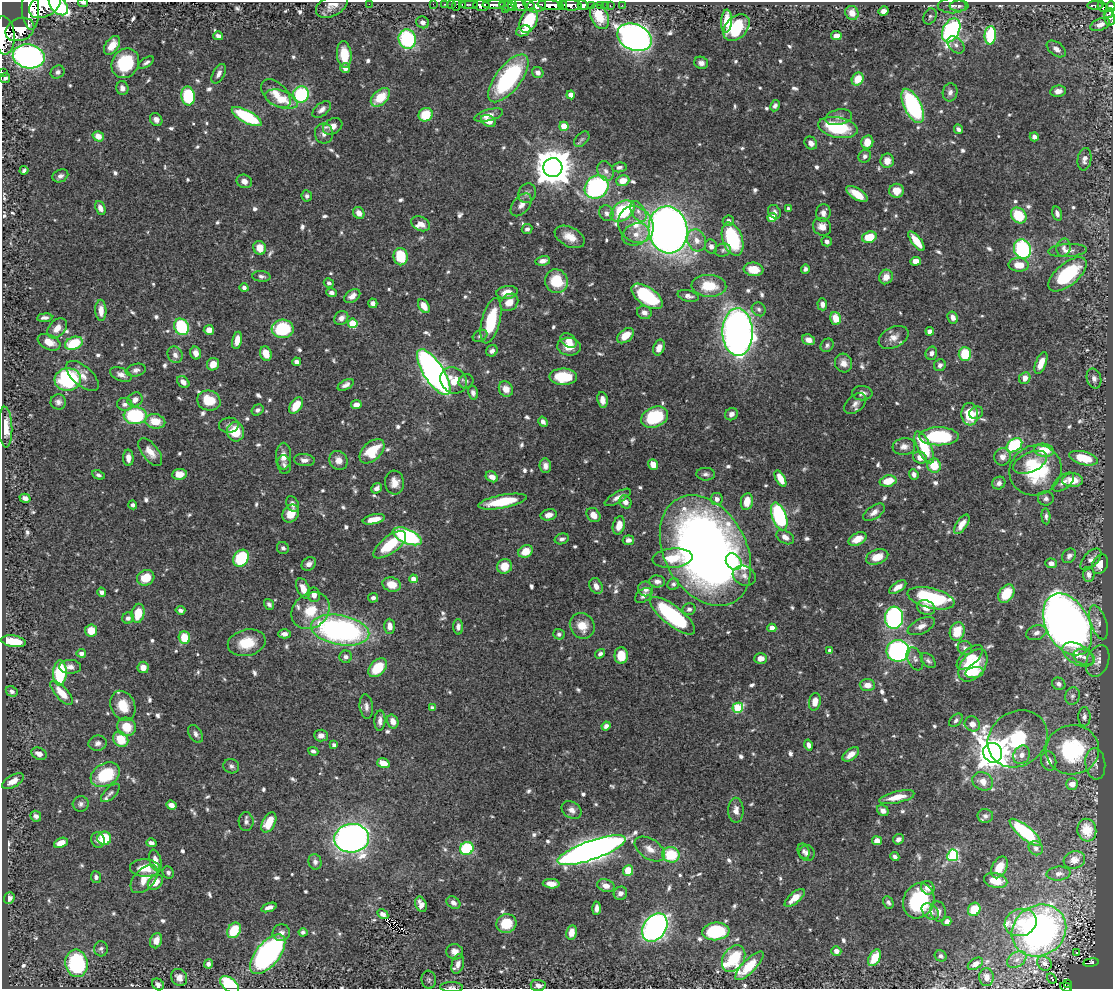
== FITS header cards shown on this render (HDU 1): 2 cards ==
NAXIS1  =                 1111
NAXIS2  =                  987

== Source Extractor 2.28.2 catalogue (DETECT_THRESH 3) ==
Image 1111 x 987 px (HDU 1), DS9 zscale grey, 1 PNG px = 1 image px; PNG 1115 x 991 px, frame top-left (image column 1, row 987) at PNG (2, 2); each listed source drawn as its Kron ellipse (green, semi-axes under 4 px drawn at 4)
Background 0.644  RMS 0.0099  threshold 0.0297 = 3 sigma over >= 5 px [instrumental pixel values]
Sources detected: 792; of the 792, the 500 brightest by FLUX_AUTO listed and drawn (292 fainter detections omitted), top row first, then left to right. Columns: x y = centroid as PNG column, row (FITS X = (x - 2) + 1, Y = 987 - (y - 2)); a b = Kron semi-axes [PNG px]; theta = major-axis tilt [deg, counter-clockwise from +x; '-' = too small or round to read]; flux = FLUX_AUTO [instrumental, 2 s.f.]
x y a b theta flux
83 3 5 4 - 2.3
369 4 2 2 - 24
433 4 2 2 - 10
445 4 3 2 - 16
451 4 2 2 - 9.3
462 4 3 2 - 21
45 5 17 11 30 3300
58 5 12 7 -50 150
457 5 6 2 72 18
470 5 9 3 0 70
494 5 11 3 1 930
512 5 6 3 -84 130
519 5 8 5 -20 630
529 5 6 4 -28 360
550 5 13 5 -6 1600
563 5 5 3 - 390
571 5 10 5 -3 1100
583 5 5 4 - 370
591 5 2 2 - 42
600 5 4 2 - 29
605 5 2 2 - 6.9
622 5 3 2 - 7
1095 5 8 3 0 170
332 6 17 10 27 6.5
481 6 8 5 -9 1200
507 6 7 4 -9 190
537 6 9 6 12 640
610 6 3 2 - 16
952 6 14 7 0 3.7
959 6 9 5 0 2.1
1102 6 5 3 - 200
1111 6 5 4 - 200
30 9 20 8 -87 3600
506 9 3 3 - 76
884 11 5 4 - 4.2
852 13 7 6 - 6.4
1109 13 5 4 - 240
930 16 8 6 63 1.9
599 17 13 8 -63 17
1110 18 7 5 -77 260
529 20 13 8 66 27
726 21 11 5 85 14
423 22 6 5 - 3.3
1100 24 10 6 23 5
736 27 15 10 48 33
20 30 15 11 23 1900
951 30 13 8 64 140
523 31 7 5 22 5.2
4 35 19 10 -85 2400
990 35 9 5 86 45
218 36 5 4 - 2.8
836 36 5 4 - 4.7
635 37 18 13 -24 460
407 39 10 8 -74 66
112 45 10 6 54 10
956 45 10 7 -46 2.8
1056 49 11 6 -38 4.2
344 55 13 7 -84 16
29 56 16 12 -12 240
125 63 15 13 58 39
146 63 9 4 33 2
701 63 7 6 - 3
345 68 5 5 - 3.8
2 72 2 2 - 5
58 72 7 6 - 2.2
538 72 6 5 - 3.5
219 74 11 5 61 3.4
5 78 5 4 - 2
508 78 29 12 52 94
858 79 7 5 58 14
122 88 7 6 - 3
1058 91 8 5 9 4.1
950 92 9 7 78 2.9
276 94 18 10 -44 9.5
301 95 8 8 - 51
571 95 4 4 - 7.7
188 96 9 6 -85 46
380 97 11 7 42 18
281 99 17 8 -20 16
775 106 6 4 63 2.2
913 106 18 8 -64 93
322 110 11 6 39 3.4
426 115 7 6 - 21
489 115 15 5 15 5.2
247 117 16 6 -28 56
839 117 13 7 11 3.6
156 120 7 6 - 3
488 121 8 5 -25 7.6
333 126 10 7 30 5.7
564 126 4 4 - 17
838 127 20 10 -11 41
958 129 5 4 - 2.1
324 134 10 9 - 4
98 136 6 5 - 7.1
1034 137 4 4 - 2.8
582 139 9 5 46 1.8
867 142 7 6 - 9.8
811 143 7 5 -48 3.7
865 156 7 6 - 2.3
1084 159 11 7 81 4.3
887 161 7 6 - 7
619 167 7 5 7 1.9
553 168 9 9 - 1800
24 170 4 4 - 2
606 171 10 7 -65 3.3
60 176 8 6 26 2.5
244 181 8 6 -24 3.9
623 181 7 5 20 10
597 187 13 11 39 100
897 191 7 7 - 8.2
527 193 10 8 62 3.1
857 194 12 5 -33 13
307 196 5 5 - 1.9
521 205 13 8 50 4.9
100 208 7 5 -68 3.8
788 209 4 4 - 2.1
623 211 13 9 36 57
638 211 11 6 -60 4.2
774 212 7 6 - 2.4
359 213 6 5 - 5.3
606 213 8 7 - 2.6
823 213 9 7 81 3.5
1057 213 7 4 -76 2.8
1019 215 9 7 -47 25
772 217 5 4 - 20
728 221 5 5 - 2.4
420 224 10 6 -27 5.5
636 225 19 16 -51 17
822 227 9 8 - 6.4
527 229 5 5 - 2.1
668 230 24 19 -80 650
636 234 14 11 21 8.1
570 237 16 9 -27 9.2
869 237 7 5 18 18
732 239 17 10 -71 56
697 240 11 9 -66 6.3
827 241 5 4 - 2.4
916 241 12 4 -53 14
711 246 7 6 - 2.8
260 248 7 6 - 9.4
1064 248 9 7 78 3.2
1022 249 10 8 -67 79
723 250 8 6 19 1.9
1067 251 19 6 3 5.4
401 257 8 7 - 23
543 261 7 4 11 3.5
916 261 5 4 - 7.1
1019 265 10 7 -2 11
753 269 10 7 -7 13
805 269 4 4 - 1.9
1067 274 23 11 40 53
261 276 9 5 -4 2.1
886 277 7 6 - 6.5
556 281 12 11 - 23
329 283 5 4 - 1.8
709 286 17 11 -3 18
244 288 4 4 - 2.1
507 292 11 6 9 8.2
331 293 5 4 - 2.7
352 296 9 6 36 3.9
647 296 18 9 -36 59
688 296 10 5 -14 3
509 302 10 8 40 8
373 303 5 4 - 2.6
822 304 6 5 - 3.1
424 306 8 5 -57 7.3
759 309 7 6 - 2
101 310 10 5 -88 6.1
644 312 7 6 - 3.6
953 317 6 5 - 3.8
45 318 8 4 5 2.3
341 318 7 6 - 4.1
836 318 7 5 -73 11
491 321 23 9 76 31
353 323 5 4 - 30
181 327 8 7 - 52
57 328 12 8 47 6.5
283 329 11 9 -3 40
209 330 5 5 - 5.7
930 331 4 4 - 5
738 332 24 15 -89 500
480 336 8 5 28 1.8
625 336 9 6 39 10
894 337 16 10 26 6
237 340 9 5 78 6.5
569 340 9 6 -33 5.9
808 340 6 5 - 4.5
49 342 12 7 -24 7.2
74 343 9 6 21 27
827 345 7 6 - 2
569 347 12 9 -4 7.5
659 348 8 5 68 5.5
492 351 6 5 - 2.7
196 353 6 5 - 4.6
266 353 7 5 -68 8.1
931 353 7 5 75 3.1
965 354 7 6 - 22
175 355 9 7 -63 3.6
297 362 4 4 - 2.9
843 363 9 8 - 4.8
1041 363 11 5 68 9.2
213 364 6 6 - 7.1
940 365 6 5 - 2.3
136 370 10 6 12 2.6
434 372 26 10 -57 410
121 375 11 6 -22 3.7
83 376 19 10 -42 7
563 377 14 8 -2 23
1025 378 6 5 - 5.6
1094 378 10 7 -75 3.2
68 379 13 11 5 70
453 380 14 12 -44 13
466 381 7 7 - 2
183 382 7 5 -45 4.7
346 385 9 5 28 2.8
506 389 8 7 - 6.1
473 393 7 5 -74 2.3
862 393 10 7 -3 3.7
135 400 8 6 35 5.3
209 400 12 10 -16 16
602 400 8 5 -83 4
58 402 8 7 - 2.7
125 404 8 6 -11 2.7
855 404 13 8 40 3.7
356 405 5 4 - 4.5
296 406 9 5 54 14
257 410 6 5 - 2.1
976 413 7 6 - 2.6
731 414 7 6 - 3.2
970 414 11 8 -84 19
135 416 11 8 1 62
655 417 14 10 22 39
155 421 10 7 -11 14
543 422 5 4 - 3
229 425 10 7 5 2.5
6 427 20 6 -88 11
236 432 10 8 -78 20
939 436 20 9 0 51
1014 445 9 6 36 63
904 447 11 8 7 4.4
924 447 17 7 -64 30
1044 450 10 6 -9 17
372 451 15 9 44 24
150 452 16 8 -52 7.4
283 456 13 7 90 6.2
1002 457 9 8 - 4.4
128 458 8 5 -88 4.8
920 458 7 5 -26 4.9
1083 458 15 6 -14 22
304 460 10 6 -4 3.3
339 460 10 8 -53 5.9
1030 462 18 9 25 11
653 464 5 4 - 7.7
284 465 9 6 -78 2.3
545 466 7 6 - 3.5
934 466 7 6 - 17
1035 470 26 24 31 52
179 474 7 5 6 8.2
706 474 9 6 -3 2.1
914 474 5 4 - 2.6
98 475 6 4 -24 1.8
492 477 6 5 - 5.1
780 479 9 4 -61 9.3
1073 480 10 7 0 12
888 481 8 5 13 13
1063 482 13 6 39 4.5
395 483 12 9 -85 6.5
999 483 7 6 - 2.8
377 488 6 5 - 2.8
618 497 15 5 30 4.1
25 498 5 4 - 3.2
1046 498 8 7 - 2.4
717 499 6 6 - 4
747 501 8 6 80 9.2
502 502 24 6 11 28
625 502 7 5 -58 3.8
293 504 8 6 -66 2.6
133 505 4 4 - 1.8
874 512 12 6 35 4
291 513 9 7 57 10
549 515 8 5 14 4.7
593 515 8 6 -50 7.2
779 516 14 7 -70 75
1046 516 8 4 -86 1.9
374 519 11 4 12 8.2
962 524 11 5 56 6
619 525 9 6 75 8.2
407 536 15 7 -23 110
785 537 9 6 -31 4.4
562 539 7 5 15 2.4
857 539 9 6 29 9.5
628 540 6 4 7 3
390 545 19 8 37 25
283 548 6 6 - 2
526 551 7 6 - 11
705 551 59 41 -62 610
1069 556 8 6 48 2.8
877 557 11 7 19 9.7
241 558 9 7 53 46
672 558 20 9 5 15
1091 559 13 7 48 3.7
734 562 9 7 -49 12
1051 563 6 4 -4 3.8
309 564 8 6 36 3.1
1100 564 10 7 65 7.9
505 566 7 7 - 11
1089 574 7 5 -88 3.2
744 576 12 9 -27 4.1
146 578 9 7 26 15
413 579 4 4 - 5.8
657 581 8 6 -2 3.4
673 584 6 5 - 2.2
392 585 9 7 -16 10
596 586 8 6 -62 4.4
898 587 10 5 33 5.2
303 588 11 6 -67 7.5
646 589 7 7 - 4.3
102 592 5 4 - 2.3
1006 594 10 7 54 20
314 595 7 6 - 4.6
644 595 9 6 37 3.3
373 598 5 5 - 2.1
931 598 24 10 -14 68
269 604 6 4 -53 1.8
926 608 9 7 -25 6.6
689 609 6 6 - 2.3
180 610 5 3 - 1.9
311 611 20 17 39 20
138 613 10 6 79 14
673 616 27 9 -38 76
128 618 6 5 - 2.6
894 618 11 9 86 140
1099 622 18 8 -71 4.8
1068 624 33 21 -62 750
390 626 7 5 -88 4.3
582 626 13 12 - 11
921 626 14 7 26 4.5
458 627 7 5 -88 2.9
772 628 4 4 - 7.5
340 630 29 15 -10 190
91 631 6 6 - 8.7
957 631 9 7 74 16
1036 633 10 7 20 3.1
284 634 6 4 3 3.5
559 634 5 5 - 2.1
184 638 6 5 - 18
14 641 12 5 -9 22
247 643 19 13 13 19
965 648 7 7 - 2.5
830 651 4 4 - 3.2
898 651 11 11 - 150
81 653 5 4 - 2.7
600 654 5 4 - 2.1
1078 654 17 10 -30 9.9
621 656 8 6 90 14
346 657 6 6 - 2.1
970 657 16 8 42 7.8
1084 657 11 7 -22 3.9
761 658 6 5 - 5.7
915 659 12 7 -66 2.8
928 661 9 5 -45 1.9
1098 661 16 11 68 5.2
973 665 18 11 53 33
70 667 11 7 -2 3.7
143 667 6 5 - 5.4
378 668 11 7 46 21
60 673 13 6 87 45
975 673 9 5 9 5.3
1059 684 7 6 - 2.8
867 685 7 6 - 6.1
12 691 6 5 - 2.2
62 693 15 6 -48 12
1072 696 9 7 77 2.4
815 702 9 6 79 7.6
123 706 15 12 -65 14
366 706 12 6 -83 3.1
432 708 4 4 - 2
738 708 5 5 - 43
1084 717 9 6 -90 2.8
956 720 8 5 46 1.9
380 721 10 5 88 3.2
393 721 7 5 -72 5.3
972 724 8 7 - 5
606 726 4 4 - 2.6
127 727 10 9 - 13
196 734 10 6 -56 2.6
321 736 7 6 - 4.2
121 739 8 7 - 16
1018 739 31 27 34 45
98 743 9 7 9 3
334 745 4 3 - 2.4
808 745 5 4 - 3.1
1072 750 27 24 6 65
313 751 5 4 - 1.8
993 753 10 9 - 1300
39 754 8 5 -26 5
851 754 9 5 36 6.5
1022 755 9 8 - 4.6
1049 761 10 7 -76 3.9
383 763 6 5 - 8.7
1095 764 15 10 -84 4.1
231 766 8 7 - 2.1
105 775 15 11 30 34
13 781 12 6 31 5.9
983 781 11 8 -29 6.1
1072 784 6 5 - 6.3
110 793 12 5 43 1.9
897 797 18 6 13 11
81 804 8 7 - 2.5
171 805 5 4 - 4.1
572 810 11 8 -34 4.3
736 810 12 8 -89 4.9
883 810 6 5 - 3.1
36 816 6 5 - 2.5
985 816 8 7 - 2.1
246 822 9 7 -89 2.7
269 822 11 6 62 16
1087 830 11 9 -75 17
1025 832 20 6 -40 54
104 838 7 6 - 27
352 838 17 14 5 420
898 839 5 5 - 2.8
98 840 8 6 -69 3.3
877 841 5 4 - 6
61 843 7 4 22 9.2
151 843 5 4 - 2.6
467 848 7 6 - 50
1036 848 7 6 - 2.4
650 849 17 10 -33 6.9
592 850 36 9 19 710
804 851 8 5 -68 1.8
807 853 8 8 - 3.2
671 855 9 7 -14 27
953 855 6 5 - 65
895 857 5 4 - 2.2
155 860 11 5 -76 5.9
1074 860 11 8 16 7.1
315 862 8 6 -76 2.6
999 867 11 7 63 8.6
145 868 15 8 -2 14
628 871 5 5 - 18
168 872 6 5 - 1.9
1059 874 12 7 5 3.6
96 877 6 5 - 2.3
144 879 17 10 46 10
996 880 12 7 -14 13
155 882 8 6 45 8.5
551 884 8 4 -4 6.2
606 886 9 6 -20 5.1
928 888 7 6 - 4.8
620 893 7 6 - 3.3
9 898 6 5 - 4.1
795 898 12 5 41 8.5
919 901 18 15 66 56
888 902 6 5 - 1.8
453 903 7 5 -37 3.3
421 904 8 5 -67 4.9
269 907 8 4 20 3.4
596 908 7 3 88 3.2
974 909 7 6 - 18
930 911 10 7 -39 4.2
938 911 10 7 -81 3.4
383 914 6 4 -31 3.3
947 921 5 4 - 3.4
1021 922 16 13 18 14
506 924 10 9 - 19
655 927 15 11 56 280
234 930 8 6 56 22
716 931 13 9 7 52
1039 931 28 25 34 270
303 932 4 4 - 2.1
571 932 7 5 77 6.9
281 933 9 8 - 3.2
156 941 8 5 70 5
101 949 7 7 - 2
836 951 5 4 - 3.6
455 952 8 7 - 5
1077 952 3 2 - 2
268 954 24 11 51 200
941 956 6 5 - 2
875 958 9 5 61 16
734 959 14 10 57 49
1017 959 10 7 33 4
1091 962 8 4 8 110
77 963 14 11 -79 77
1044 963 8 6 -45 2.5
208 964 4 4 - 3.1
458 964 10 6 73 3.5
975 964 8 5 31 3.6
749 966 19 6 45 18
179 977 9 8 - 5.5
986 977 9 7 -86 5.1
1052 978 5 3 - 4.7
429 980 9 7 -82 1.8
1067 983 3 2 - 13
158 984 6 5 - 2.2
229 985 11 6 -39 45
538 985 7 5 -2 3.9
451 987 11 5 -1 2
1066 987 6 3 -19 50
At the frame edge (FLAGS 8, measured only in part): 12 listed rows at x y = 83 3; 45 5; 58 5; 1111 6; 30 9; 1110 18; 4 35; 2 72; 229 985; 538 985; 451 987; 1066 987
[292 fainter detections neither listed nor drawn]